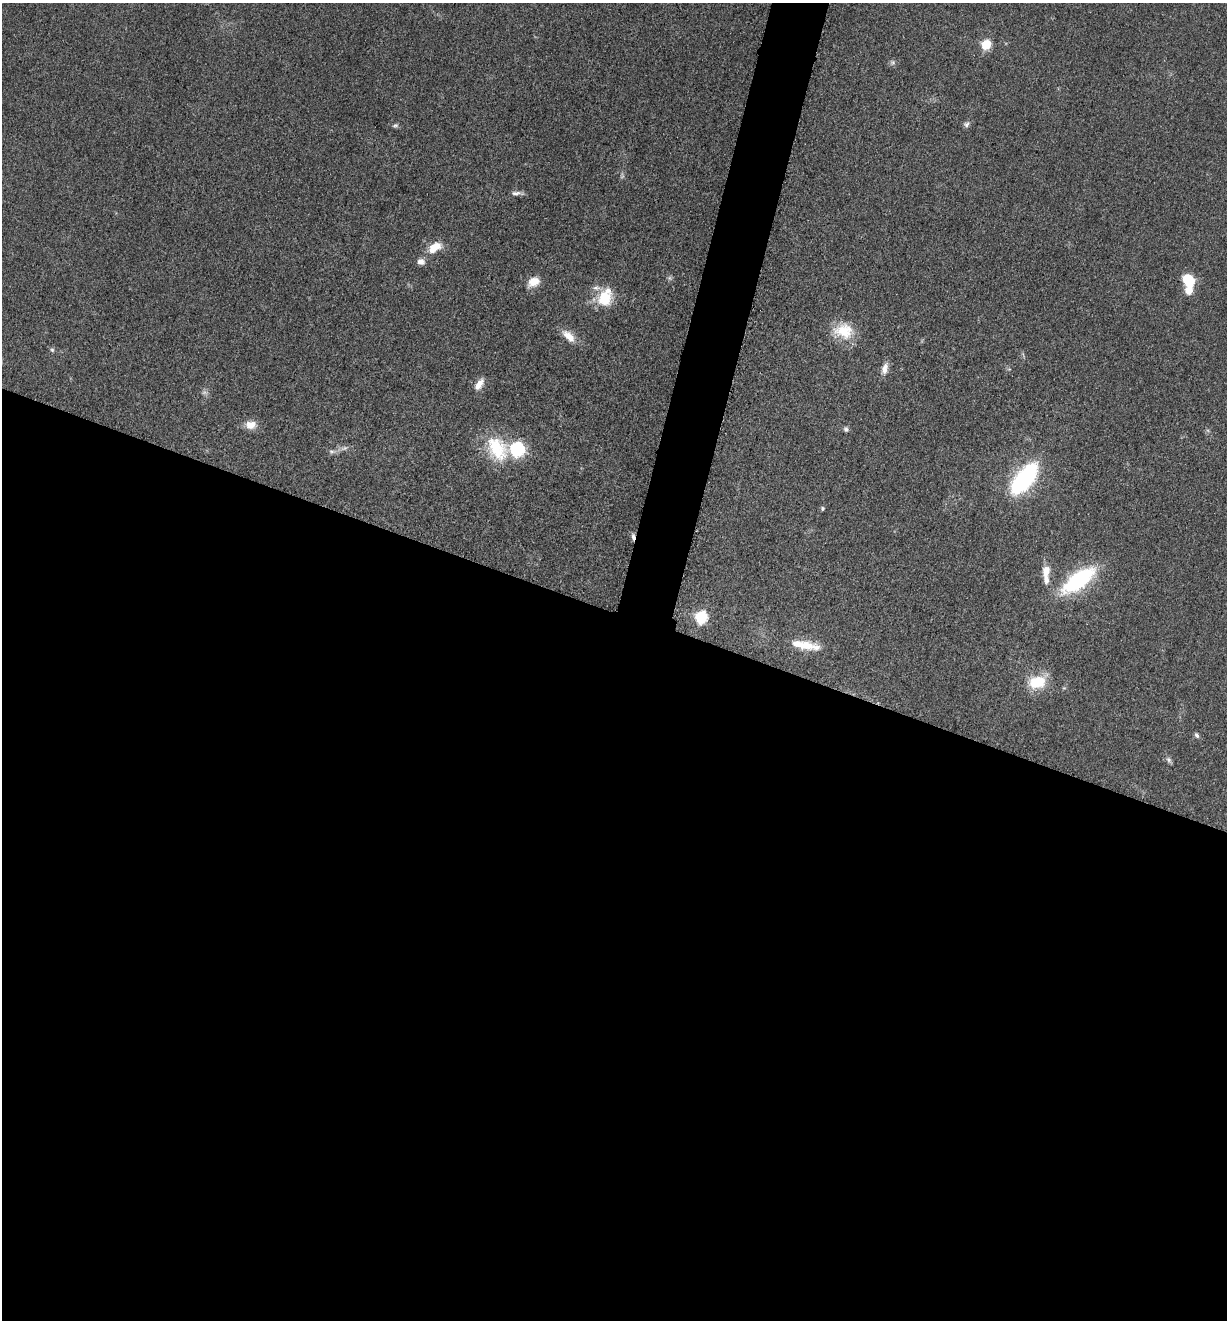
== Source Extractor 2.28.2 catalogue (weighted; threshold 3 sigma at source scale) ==
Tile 14 of 4 x 4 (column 2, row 4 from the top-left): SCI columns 1491-2715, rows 12-1329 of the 5307 x 5292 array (HDU 1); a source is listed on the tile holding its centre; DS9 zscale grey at full resolution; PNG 1229 x 1322 px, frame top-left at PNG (2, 3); no overlay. Shown black and unused: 56% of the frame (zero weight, under 3 of 5 exposures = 1% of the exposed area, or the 3 px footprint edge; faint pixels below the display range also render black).
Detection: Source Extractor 2.28.2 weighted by HDU 2 'WHT'; one run over the whole footprint, this tile lists its part. Background 0.05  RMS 0.0056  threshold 0.025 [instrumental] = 3 sigma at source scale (4.5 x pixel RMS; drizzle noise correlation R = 1.50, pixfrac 1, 0.05/0.05 arcsec/px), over >= 5 px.
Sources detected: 39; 3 too faint to see at this stretch — not listed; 4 inside a brighter listed object's ellipse — not listed separately; the other 32 listed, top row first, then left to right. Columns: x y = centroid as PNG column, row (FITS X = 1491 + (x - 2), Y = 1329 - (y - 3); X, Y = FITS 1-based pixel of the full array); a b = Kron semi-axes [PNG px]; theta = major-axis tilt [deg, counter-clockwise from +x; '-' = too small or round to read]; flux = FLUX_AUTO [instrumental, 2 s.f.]
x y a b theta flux
986 45 6 5 - 33
893 62 7 7 - 1.5
966 124 9 7 39 1.8
395 125 8 5 15 1.2
517 193 16 5 0 2.2
435 247 17 10 31 10
421 262 9 7 -14 3.2
1188 280 11 9 -51 19
533 282 14 10 31 7.5
1189 291 8 7 - 7.1
605 297 25 18 67 18
843 331 27 21 -8 17
569 336 20 9 -43 7.3
52 350 6 5 - 1
885 368 16 7 75 4.1
479 384 16 8 55 5.2
251 425 15 10 3 6.1
846 429 7 6 - 1.5
344 448 12 6 18 2.4
497 448 36 26 -54 30
517 449 7 7 - 100
332 451 10 6 0 1.9
1025 479 33 16 52 67
822 508 5 5 - 0.91
633 537 9 4 -85 1.8
1046 571 17 9 81 6.7
1078 581 34 14 37 62
701 617 7 6 - 63
807 646 22 14 -6 10
1037 682 22 15 16 17
1197 735 8 5 -56 1.3
1169 760 10 6 -58 1.5
Overlapping masked pixels (flux is a lower limit): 1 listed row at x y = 633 537